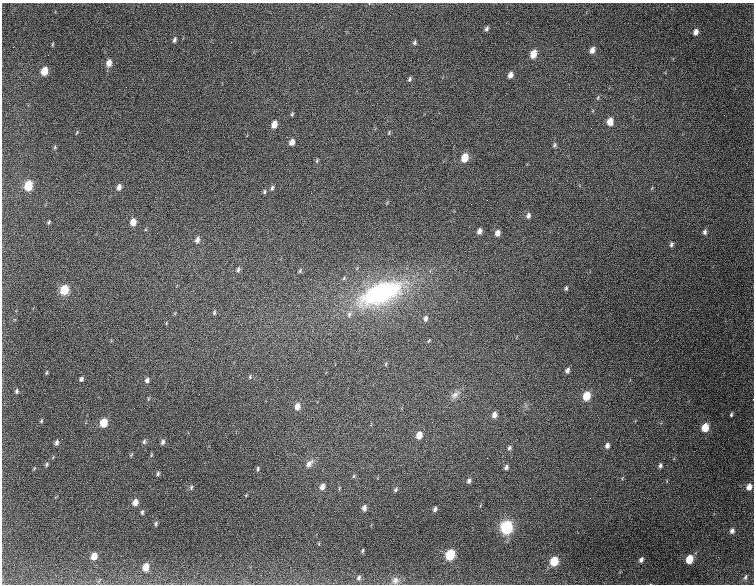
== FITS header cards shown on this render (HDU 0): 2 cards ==
NAXIS1  =                  752
NAXIS2  =                  582

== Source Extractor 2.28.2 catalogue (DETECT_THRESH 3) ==
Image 752 x 582 px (HDU 0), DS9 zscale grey, 1 PNG px = 1 image px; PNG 756 x 586 px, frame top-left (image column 1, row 582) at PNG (2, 3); no overlay
Background 3340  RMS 74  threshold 221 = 3 sigma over >= 5 px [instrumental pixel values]
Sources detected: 101; all 101 listed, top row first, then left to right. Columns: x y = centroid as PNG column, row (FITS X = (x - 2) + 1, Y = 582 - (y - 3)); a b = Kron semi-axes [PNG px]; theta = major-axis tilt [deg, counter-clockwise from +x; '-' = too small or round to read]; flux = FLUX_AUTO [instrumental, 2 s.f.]
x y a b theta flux
181 6 2 2 - 50000
486 29 5 3 - 10000
696 32 5 4 - 24000
174 40 6 3 69 10000
414 43 5 4 - 9100
53 44 5 3 - 4200
592 50 7 5 73 26000
533 54 7 5 75 58000
109 63 7 5 77 34000
44 71 6 5 - 71000
510 75 6 4 66 25000
409 79 5 4 - 8700
598 98 7 3 81 5800
292 114 6 3 64 5700
724 115 2 2 - 2600
610 121 6 5 - 55000
274 124 6 5 - 43000
591 128 2 2 - 2500
77 132 6 3 71 4600
389 133 6 2 77 4100
292 142 6 5 - 28000
554 145 6 4 73 8300
55 147 5 4 - 5800
465 158 7 5 72 86000
317 161 6 4 72 6200
28 186 7 5 75 150000
119 187 6 4 71 21000
272 188 7 4 68 10000
264 192 6 4 84 7000
311 193 2 2 - 25000
487 200 2 2 - 3000
528 216 7 5 68 16000
49 222 5 3 - 6600
133 222 7 5 88 44000
479 231 6 5 - 21000
705 232 6 4 83 14000
157 233 2 2 - 3700
497 233 6 5 - 29000
197 240 7 5 74 18000
671 244 6 4 68 11000
238 270 6 4 78 11000
300 271 5 4 - 6500
566 288 5 3 - 8000
64 290 7 6 - 110000
381 293 56 26 22 790000
214 313 6 4 77 7900
349 314 8 5 72 15000
426 318 7 5 79 17000
429 341 6 3 45 5000
567 370 6 5 - 15000
46 373 5 3 - 5800
250 377 6 4 85 6000
81 379 5 4 - 11000
147 380 6 5 - 15000
16 391 6 5 - 9600
455 395 14 8 35 28000
587 396 7 5 72 110000
148 399 5 3 - 5000
297 406 7 5 76 31000
494 415 6 5 - 26000
731 415 4 3 - 6800
41 421 5 4 - 5700
432 422 2 2 - 2600
104 423 7 5 72 92000
705 427 6 5 - 86000
419 435 7 6 - 44000
57 442 6 4 80 13000
144 442 6 5 - 9400
163 442 6 4 66 14000
607 446 6 5 - 17000
509 448 7 5 70 11000
487 458 2 2 - 5700
46 464 5 4 - 7700
309 464 12 6 53 25000
660 466 5 4 - 11000
506 467 5 4 - 14000
258 469 5 4 - 6800
158 474 5 4 - 8100
353 476 6 4 87 5600
469 481 6 5 - 13000
191 487 6 4 70 6800
322 487 6 5 - 24000
749 487 7 5 69 30000
395 490 6 4 59 9400
135 502 6 5 - 35000
364 508 6 4 75 20000
435 509 5 4 - 14000
142 512 5 4 - 7700
156 524 5 4 - 7600
506 527 7 6 - 540000
732 531 6 5 - 16000
362 551 6 3 63 6700
450 555 7 6 - 220000
94 556 7 5 74 44000
689 559 6 5 - 89000
641 560 6 4 61 15000
554 561 7 5 70 140000
146 567 8 6 77 53000
745 577 7 4 72 9300
359 578 8 6 71 16000
395 580 10 9 - 28000